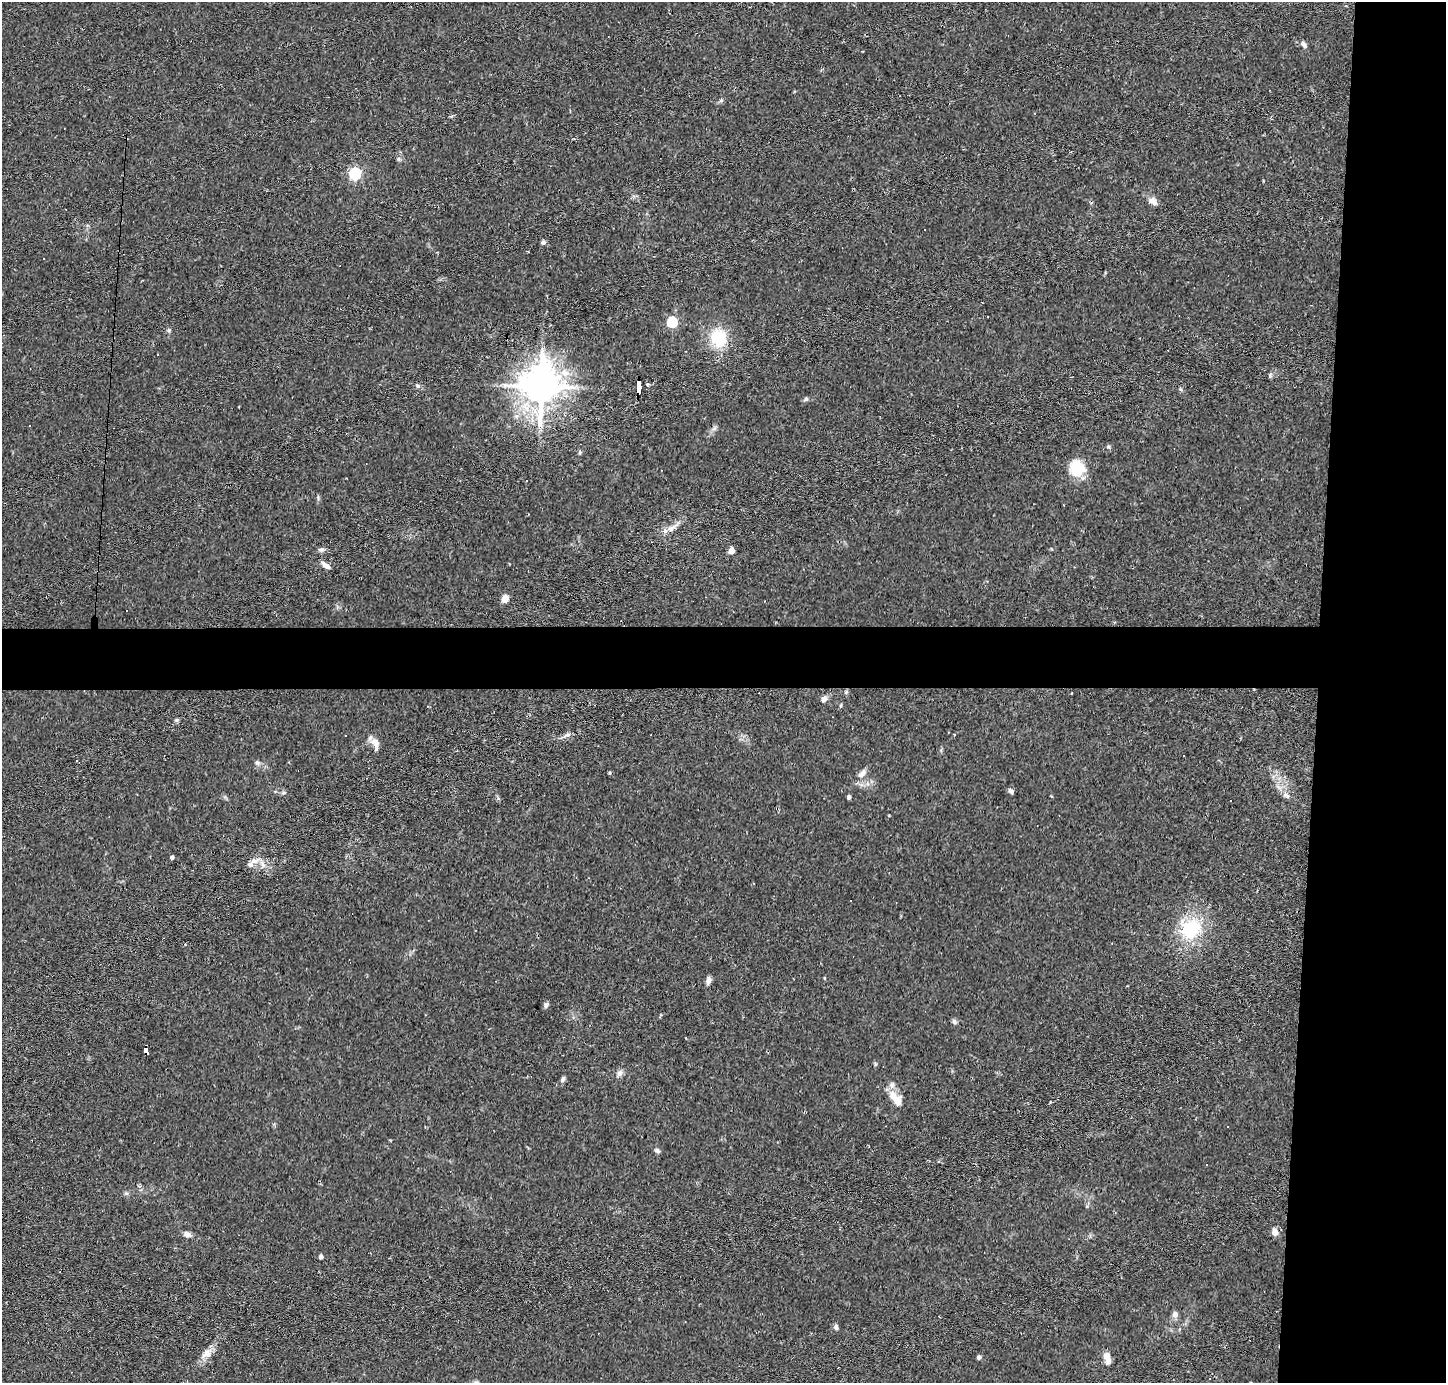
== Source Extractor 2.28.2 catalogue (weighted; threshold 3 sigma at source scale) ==
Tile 6 of 3 x 3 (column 3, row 2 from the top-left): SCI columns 2890-4333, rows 1479-2859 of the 4333 x 4358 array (HDU 1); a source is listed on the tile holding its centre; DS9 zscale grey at full resolution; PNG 1448 x 1385 px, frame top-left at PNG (2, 2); no overlay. Shown black and unused: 13% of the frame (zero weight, under 2 of 3 exposures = <1% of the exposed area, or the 3 px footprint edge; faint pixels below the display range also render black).
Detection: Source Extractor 2.28.2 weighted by HDU 2 'WHT'; one run over the whole footprint, this tile lists its part. Background 0.0293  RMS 0.0046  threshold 0.0207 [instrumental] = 3 sigma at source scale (4.5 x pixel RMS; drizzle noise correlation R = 1.50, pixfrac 1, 0.05/0.05 arcsec/px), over >= 5 px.
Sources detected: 70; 8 cosmic-ray / hot-pixel residue — not listed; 1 inside a brighter listed object's ellipse — not listed separately; the other 61 listed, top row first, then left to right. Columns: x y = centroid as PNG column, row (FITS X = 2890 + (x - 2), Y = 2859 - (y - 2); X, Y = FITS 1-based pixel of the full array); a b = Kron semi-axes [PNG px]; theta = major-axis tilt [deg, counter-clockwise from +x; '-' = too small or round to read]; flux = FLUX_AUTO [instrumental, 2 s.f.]
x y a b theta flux
1303 44 10 6 -48 1.4
398 159 7 4 -89 0.75
355 174 6 6 - 53
1153 201 13 8 -37 2.5
543 242 5 5 - 1.4
672 322 6 6 - 27
169 330 6 5 - 0.73
719 338 16 14 -75 19
1270 376 6 5 - 0.74
648 384 4 4 - 0.63
639 385 12 3 89 87
418 386 6 4 -45 0.73
541 386 12 11 - 1100
806 399 6 5 - 0.76
29 426 3 2 - 0.65
580 452 6 4 78 0.66
1077 469 21 17 -82 12
526 481 3 2 - 0.63
318 497 8 3 -85 0.63
672 528 18 7 34 3.3
321 549 8 5 18 1.1
731 551 5 4 - 4.2
326 565 12 5 -36 1.9
505 599 5 4 - 7.4
846 692 7 4 46 0.62
824 699 9 7 47 1.6
841 705 6 3 71 0.49
176 720 6 4 42 0.67
568 735 8 6 20 1.3
954 735 3 3 - 0.43
375 744 17 8 -76 3.4
76 760 3 3 - 0.74
257 763 7 5 45 1
610 773 5 4 - 0.54
862 774 15 7 47 2.6
1011 791 7 5 -44 1.2
1286 795 11 6 -32 1.8
849 797 4 3 - 1.1
172 857 4 4 - 0.95
254 861 12 7 7 2.9
851 900 3 3 - 4.2
1191 929 32 25 54 24
708 980 9 6 80 1.9
546 1005 8 5 70 1
954 1022 7 5 -69 0.96
146 1050 7 3 -90 49
620 1073 9 7 63 1.7
563 1079 8 5 58 1.2
896 1099 24 11 -51 6.4
1227 1126 3 3 - 0.69
657 1150 7 5 -39 0.99
126 1193 7 4 -18 0.71
1275 1232 8 6 -79 3.4
187 1234 9 7 -35 1.9
321 1257 4 4 - 1.4
1175 1314 7 7 - 2.1
836 1327 7 5 -76 1.2
207 1353 16 10 32 4
979 1357 5 4 - 1.1
1107 1357 13 6 -78 4.1
476 1382 7 4 -18 0.71
Overlapping masked pixels (flux is a lower limit): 2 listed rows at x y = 639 385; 146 1050
Isophote crosses this tile's border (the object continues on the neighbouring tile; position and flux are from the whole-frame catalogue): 1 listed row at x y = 476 1382
Unlisted compact peaks at least as high as the median listed source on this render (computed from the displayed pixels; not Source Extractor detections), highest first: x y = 1108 447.